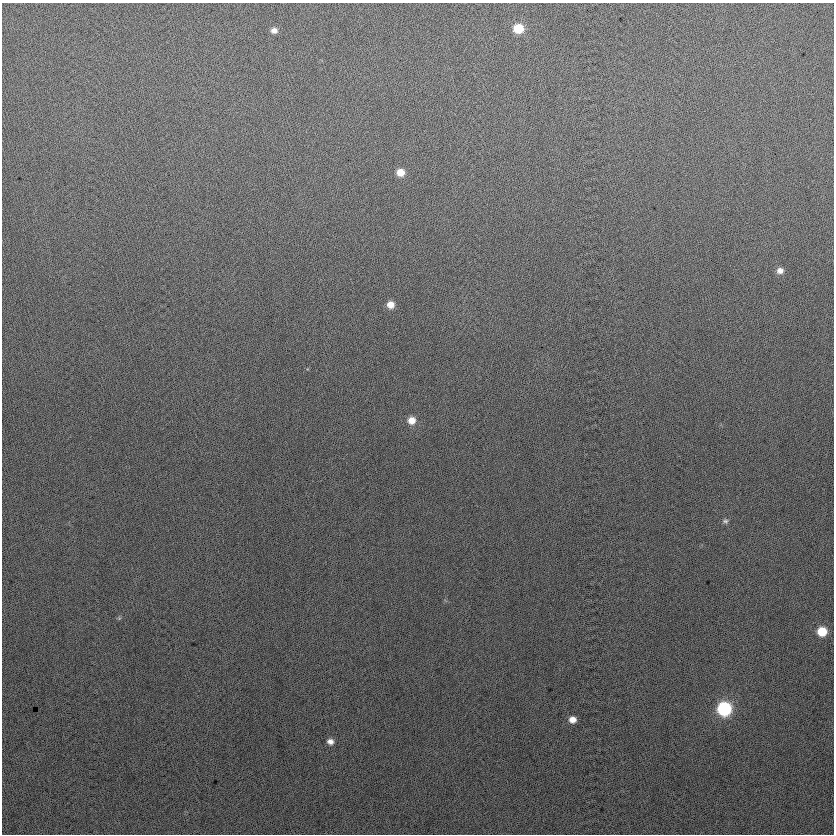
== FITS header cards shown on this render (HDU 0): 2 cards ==
NAXIS1  =                  832
NAXIS2  =                  832

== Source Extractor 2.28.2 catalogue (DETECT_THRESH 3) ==
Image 832 x 832 px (HDU 0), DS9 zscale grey, 1 PNG px = 1 image px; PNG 836 x 836 px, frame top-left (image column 1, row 832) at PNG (2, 3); no overlay
Background 21.8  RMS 14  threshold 42.3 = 3 sigma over >= 5 px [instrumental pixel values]
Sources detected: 11; all 11 listed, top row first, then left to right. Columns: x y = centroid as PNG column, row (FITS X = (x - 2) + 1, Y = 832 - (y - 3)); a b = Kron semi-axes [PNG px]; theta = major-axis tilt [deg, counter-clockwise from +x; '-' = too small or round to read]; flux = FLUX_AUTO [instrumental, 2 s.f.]
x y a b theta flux
518 28 9 8 - 24000
274 30 8 6 6 4700
400 172 8 7 - 10000
780 271 8 7 - 5200
390 305 7 7 - 8300
412 420 9 8 - 9300
725 521 7 6 - 2200
822 631 8 8 - 22000
724 709 9 8 - 110000
572 720 7 7 - 7100
330 741 8 6 -14 4700